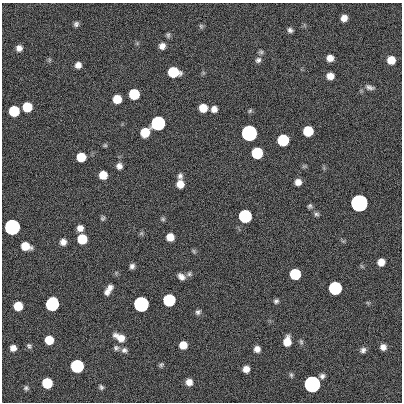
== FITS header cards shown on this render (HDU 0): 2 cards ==
NAXIS1  =                  400
NAXIS2  =                  400

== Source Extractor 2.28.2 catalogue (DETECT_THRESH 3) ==
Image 400 x 400 px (HDU 0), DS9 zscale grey, 1 PNG px = 1 image px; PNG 404 x 404 px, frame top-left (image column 1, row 400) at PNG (2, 3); no overlay
Background 0.864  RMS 34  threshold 101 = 3 sigma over >= 5 px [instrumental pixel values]
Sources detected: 88; all 88 listed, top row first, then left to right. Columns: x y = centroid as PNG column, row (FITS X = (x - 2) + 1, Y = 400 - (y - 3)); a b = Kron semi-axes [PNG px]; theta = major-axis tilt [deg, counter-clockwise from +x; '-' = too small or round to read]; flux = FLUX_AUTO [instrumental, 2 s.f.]
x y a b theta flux
344 18 6 6 - 1.6e+04
76 24 7 6 - 6.3e+03
201 26 7 5 -87 3.9e+03
290 30 6 5 - 6.7e+03
168 35 7 5 89 4.6e+03
137 43 5 5 - 3.3e+03
162 46 6 6 - 1.3e+04
19 48 7 6 - 1.2e+04
261 52 7 6 - 4.6e+03
330 58 7 7 - 1.8e+04
49 60 6 4 72 3.3e+03
258 60 8 7 - 7.4e+03
391 60 7 7 - 3.2e+04
78 65 6 6 - 1.4e+04
173 72 8 7 - 1.2e+05
330 76 6 6 - 1.9e+04
370 87 13 7 -13 9.4e+03
134 94 7 7 - 1.2e+05
117 99 7 7 - 4.7e+04
27 107 7 7 - 7.3e+04
203 108 7 7 - 3.8e+04
214 109 7 6 - 1.3e+04
14 111 7 7 - 1.2e+05
250 111 6 5 - 3.7e+03
158 123 7 7 - 1.0e+06
308 131 7 7 - 9.0e+04
145 132 8 7 - 5.0e+04
249 133 7 7 - 3.5e+06
283 140 7 7 - 2.1e+05
105 145 5 5 - 3.3e+03
257 153 7 7 - 1.8e+05
81 157 7 7 - 5.7e+04
119 166 7 7 - 1.1e+04
103 175 7 7 - 3.5e+04
180 176 7 6 - 7.6e+03
298 182 6 6 - 1.5e+04
180 184 7 7 - 2.4e+04
359 203 7 7 - 1.1e+07
310 206 6 5 - 4.6e+03
316 214 7 5 -3 5.1e+03
245 216 7 7 - 5.4e+05
103 218 6 5 - 4.2e+03
163 219 6 5 - 3.6e+03
12 227 7 7 - 2.9e+06
80 228 6 6 - 1.4e+04
141 233 6 5 - 3.6e+03
170 237 7 6 - 2.7e+04
82 239 7 7 - 7.7e+04
63 242 6 6 - 1.3e+04
25 246 8 6 -17 3.7e+04
194 251 7 4 -70 3.4e+03
381 262 7 6 - 2.1e+04
132 266 6 5 - 7.5e+03
189 274 7 6 - 5.1e+03
295 274 7 7 - 1.4e+05
181 277 8 6 -42 1.2e+04
110 287 7 6 - 8.7e+03
335 288 7 7 - 5.7e+05
107 292 9 7 62 1.0e+04
169 300 7 7 - 3.1e+05
276 301 5 5 - 5.2e+03
368 303 6 3 -19 2.6e+03
52 304 8 7 - 6.1e+05
141 304 7 7 - 2.1e+06
18 306 7 7 - 5.0e+04
198 312 7 6 - 6.2e+03
120 337 13 8 -28 2.4e+04
49 340 7 6 - 4.7e+04
287 341 8 6 81 3.3e+04
301 342 8 5 -74 4.5e+03
183 345 7 6 - 2.8e+04
29 346 7 6 - 4.8e+03
383 347 6 6 - 1.2e+04
13 348 6 6 - 1.3e+04
116 348 7 7 - 5.9e+03
257 349 6 6 - 1.3e+04
124 350 8 7 - 7.4e+03
363 350 7 6 - 7.9e+03
161 365 6 5 - 4.2e+03
77 366 7 7 - 5.2e+05
246 369 6 6 - 1.7e+04
291 375 7 5 -89 4.0e+03
322 376 6 5 - 7.1e+03
189 382 7 7 - 1.6e+04
47 383 7 7 - 9.9e+04
312 384 7 7 - 5.5e+06
101 387 6 5 - 4.6e+03
26 388 6 6 - 4.6e+03